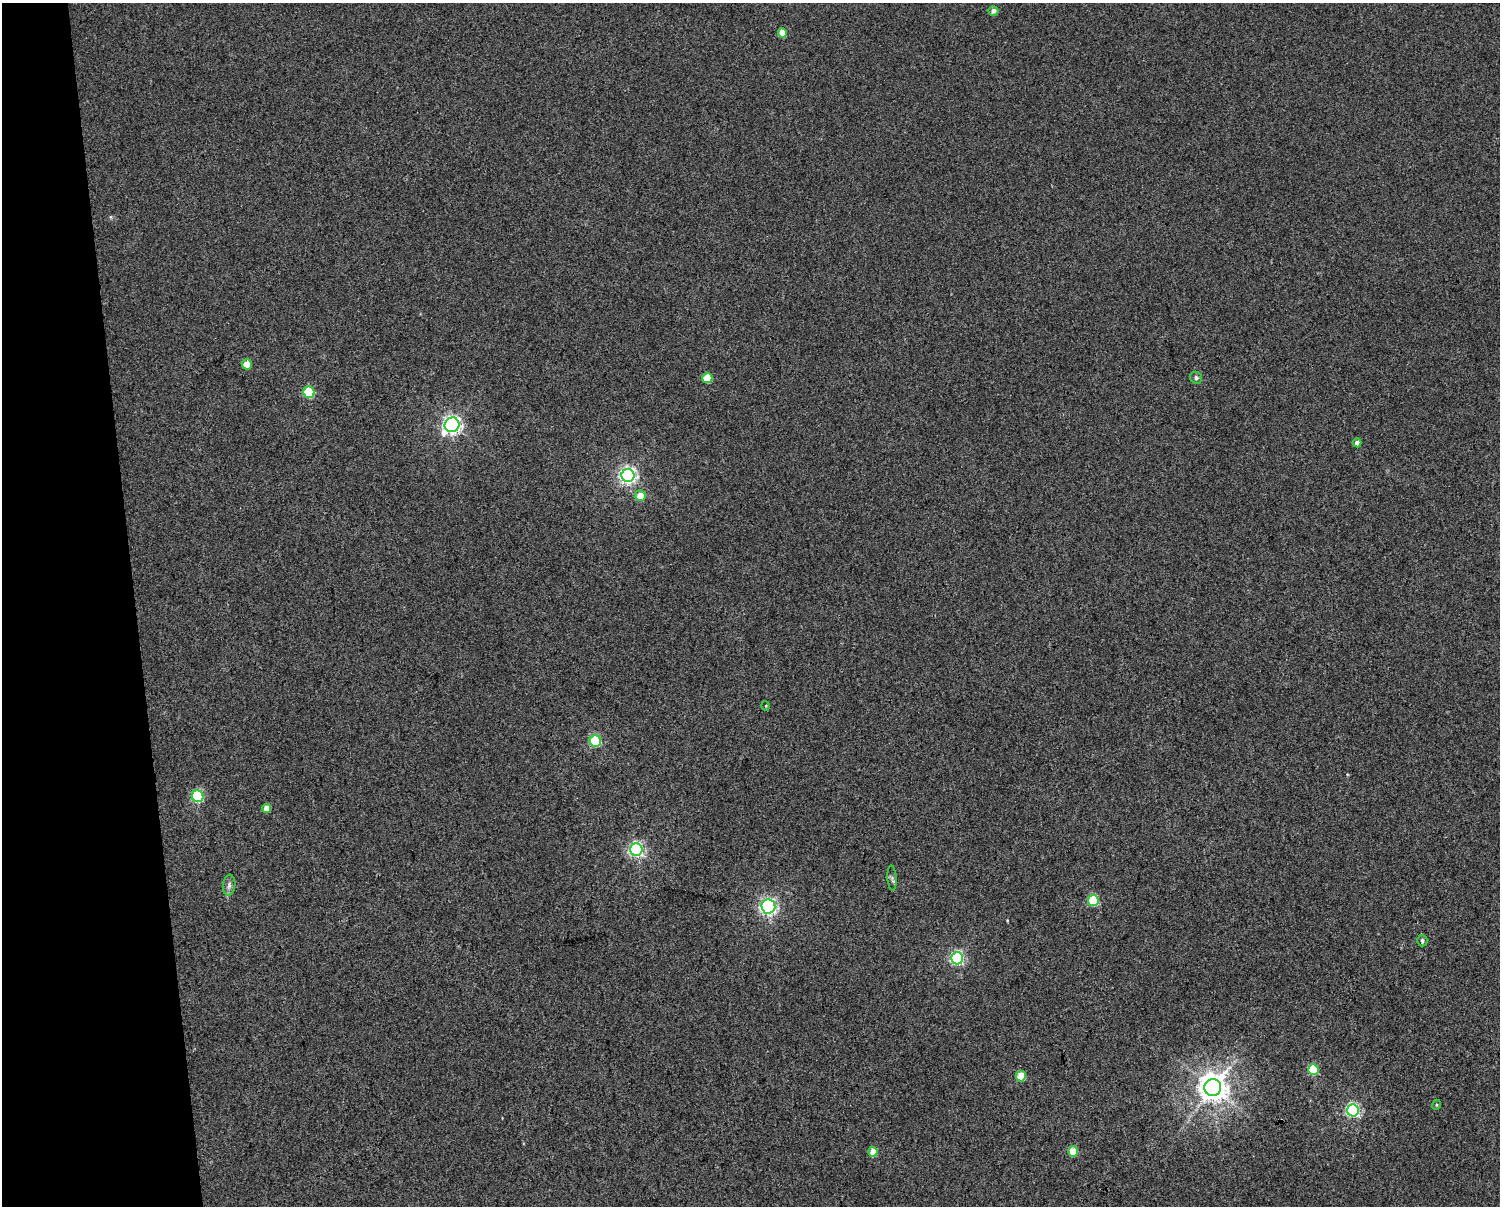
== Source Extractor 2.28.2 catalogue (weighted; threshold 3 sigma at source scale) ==
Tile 4 of 3 x 4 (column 1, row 2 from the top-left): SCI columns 26-1523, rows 2411-3614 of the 4589 x 4819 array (HDU 1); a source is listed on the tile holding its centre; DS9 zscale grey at full resolution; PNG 1502 x 1208 px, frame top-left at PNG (2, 3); each listed source drawn as its Kron ellipse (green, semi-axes under 4 px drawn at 4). Shown black and unused: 9% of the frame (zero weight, under 3 of 4 exposures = <1% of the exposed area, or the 3 px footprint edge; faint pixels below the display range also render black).
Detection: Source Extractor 2.28.2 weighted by HDU 2 'WHT'; one run over the whole footprint, this tile lists its part. Background 0.00531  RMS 0.0044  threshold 0.0198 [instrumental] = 3 sigma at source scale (4.5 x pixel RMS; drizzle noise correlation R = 1.50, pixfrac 1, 0.0396/0.0396 arcsec/px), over >= 5 px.
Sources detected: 28; all 28 listed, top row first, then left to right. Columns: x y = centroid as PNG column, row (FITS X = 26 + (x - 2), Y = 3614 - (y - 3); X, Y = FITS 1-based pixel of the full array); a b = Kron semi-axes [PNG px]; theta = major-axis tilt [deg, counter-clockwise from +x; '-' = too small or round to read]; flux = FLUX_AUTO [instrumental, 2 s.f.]
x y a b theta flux
993 11 5 4 - 2.4
782 33 5 4 - 6
247 364 5 5 - 5.4
707 378 5 5 - 13
1196 378 6 5 - 1
309 392 6 5 - 25
452 425 7 7 - 180
1357 443 4 4 - 2.4
628 475 6 6 - 160
640 496 5 5 - 5.3
766 706 5 3 - 0.34
595 741 6 5 - 39
198 796 6 6 - 47
267 808 4 4 - 5.5
636 850 6 6 - 110
892 878 13 4 -86 1
229 885 10 6 83 1.6
1093 901 5 5 - 29
768 906 7 7 - 100
1422 941 6 5 - 1.1
957 958 6 6 - 81
1313 1069 5 5 - 22
1021 1076 5 5 - 11
1213 1087 8 8 - 610
1436 1105 5 3 - 0.41
1353 1110 6 6 - 81
1073 1151 5 4 - 12
873 1152 5 4 - 6.2